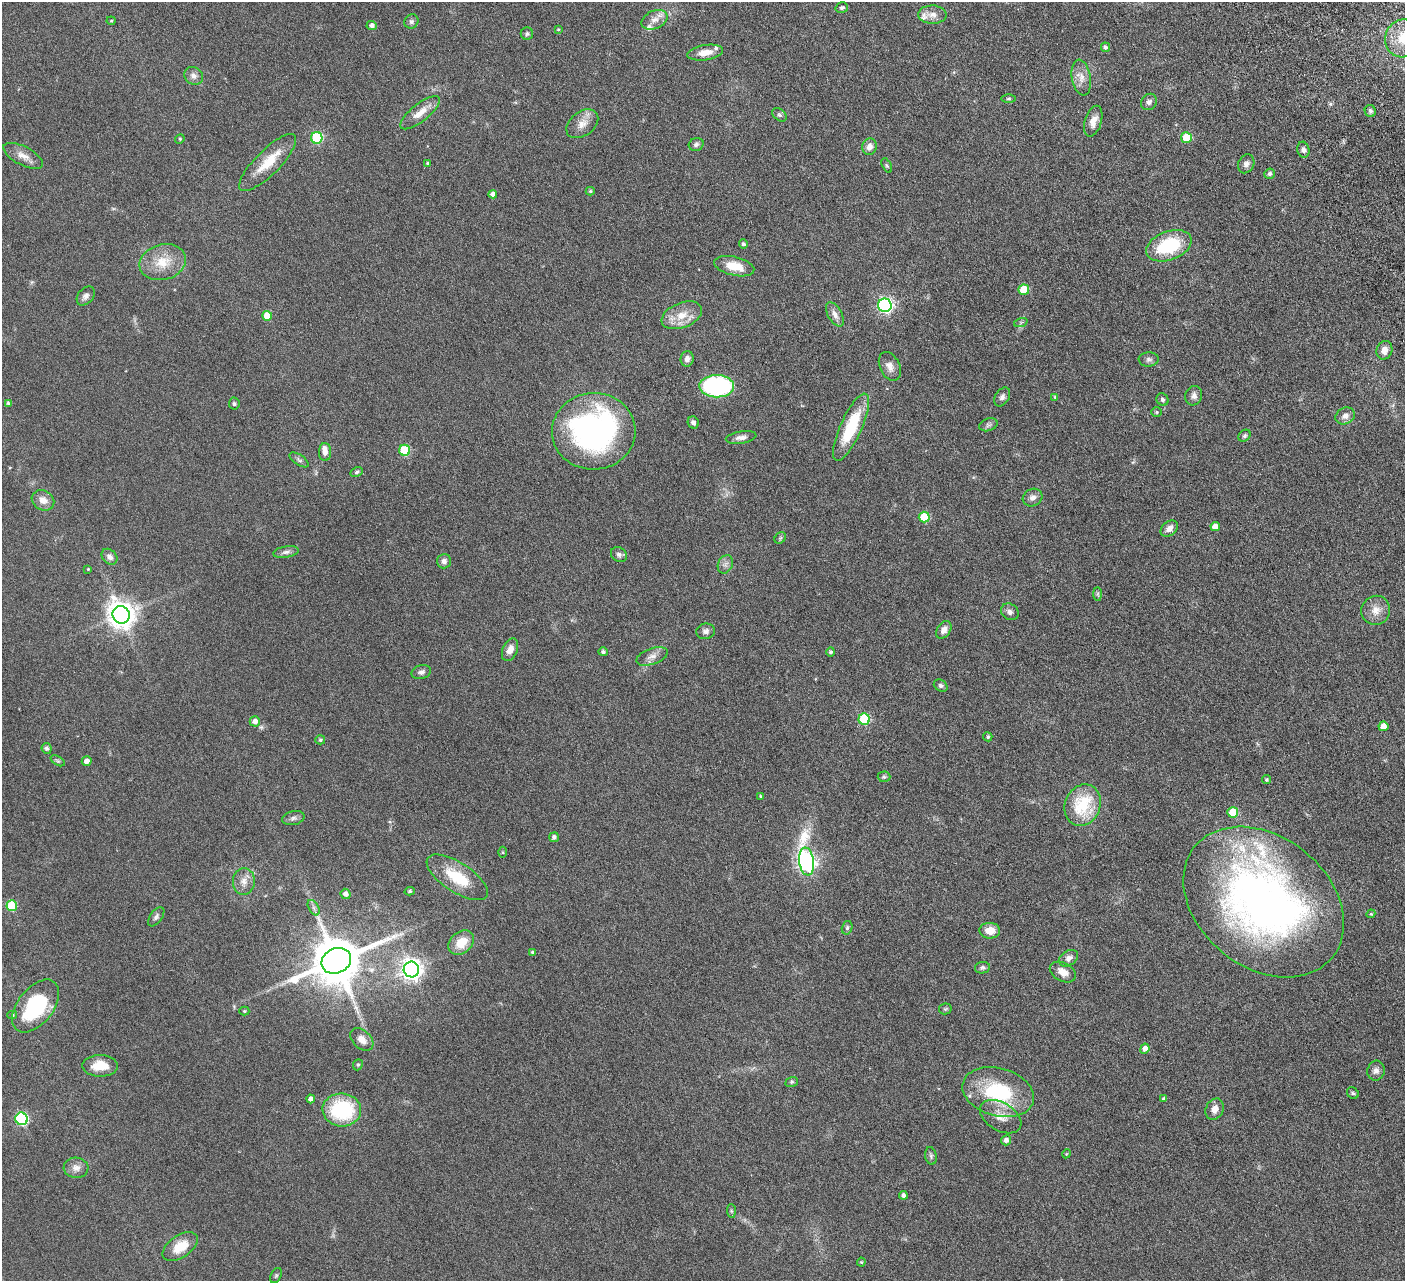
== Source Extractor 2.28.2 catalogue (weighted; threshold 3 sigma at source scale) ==
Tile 10 of 4 x 4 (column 2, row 3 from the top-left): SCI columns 1461-2863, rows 1602-2880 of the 5728 x 5631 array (HDU 1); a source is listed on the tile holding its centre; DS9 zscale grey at full resolution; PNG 1407 x 1283 px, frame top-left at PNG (2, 2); each listed source drawn as its Kron ellipse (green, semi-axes under 4 px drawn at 4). Nothing masked; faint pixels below the display range render black.
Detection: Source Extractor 2.28.2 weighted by HDU 2 'WHT'; one run over the whole footprint, this tile lists its part. Background 0.0566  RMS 0.0062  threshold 0.0255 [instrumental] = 3 sigma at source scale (4.09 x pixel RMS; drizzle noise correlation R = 1.36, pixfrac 0.8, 0.05/0.05 arcsec/px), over >= 5 px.
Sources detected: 160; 6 inside a brighter listed object's ellipse — not listed separately; the other 154 listed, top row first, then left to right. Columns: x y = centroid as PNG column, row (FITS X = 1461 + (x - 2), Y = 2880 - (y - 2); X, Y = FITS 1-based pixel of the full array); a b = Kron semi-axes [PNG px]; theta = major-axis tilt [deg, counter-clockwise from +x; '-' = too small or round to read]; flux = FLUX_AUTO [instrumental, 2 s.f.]
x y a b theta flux
842 8 6 5 - 1.2
932 15 14 9 -2 4.2
654 20 13 9 25 4.2
111 21 4 4 - 0.56
411 21 7 6 - 1.5
372 25 5 4 - 2
558 29 3 3 - 0.46
527 34 6 6 - 1.1
1403 38 19 18 - 16
1105 47 5 4 - 1.4
705 53 18 7 8 5.9
194 76 10 8 -36 2.9
1081 78 18 9 -80 5.2
1008 98 7 3 0 0.79
1149 102 9 7 49 1.9
1370 111 6 5 - 1.2
420 113 24 8 38 7.2
779 115 8 5 -39 1.2
1093 121 16 8 73 5.1
582 124 18 12 37 5.8
317 138 6 5 - 39
1186 138 5 5 - 17
180 139 5 4 - 0.69
696 144 7 6 - 1.5
869 147 8 7 - 3.5
1303 150 8 6 -76 1.7
23 156 22 9 -27 4.9
268 163 38 12 45 14
427 163 3 3 - 0.54
1246 164 10 7 64 2.5
887 166 8 4 -62 0.88
1270 174 5 5 - 1.4
590 191 4 4 - 0.77
493 194 4 4 - 2.4
743 244 4 4 - 1.2
1169 246 24 14 20 33
163 262 24 17 15 13
734 266 20 9 -13 10
1024 290 5 5 - 16
86 296 10 7 50 2.3
885 305 7 6 - 130
835 314 13 7 -61 3.2
682 315 21 12 22 9
267 316 5 5 - 11
1021 322 7 4 19 0.91
1384 350 9 7 70 3.8
687 359 8 6 84 2.4
1149 359 10 7 2 1.7
890 366 15 10 -65 3.8
717 386 17 11 -2 75
1194 396 10 8 73 2.4
1002 397 10 7 57 2
1055 397 4 4 - 0.71
1162 400 6 5 - 1.3
8 403 4 4 - 1
234 404 6 5 - 1.1
1157 412 5 5 - 0.69
1345 416 10 8 29 3.1
693 422 6 5 - 2
988 425 9 6 18 1.4
851 427 36 10 66 29
594 431 42 38 3 140
1245 436 7 5 46 1.1
741 437 15 6 9 2.9
405 450 5 5 - 26
325 452 9 6 -89 2.8
299 460 11 5 -34 1.4
357 472 6 4 28 0.87
1032 497 10 8 27 2.8
43 500 12 10 -31 4.5
924 517 5 5 - 17
1215 526 5 4 - 4.8
1169 528 9 7 39 3.6
780 538 6 5 - 0.9
286 552 13 5 9 2
619 555 8 7 - 1.7
110 557 9 7 -43 2.4
444 561 7 7 - 2.3
725 564 10 7 64 2.3
88 569 3 3 - 0.47
1097 594 7 4 -90 0.86
1376 610 15 14 - 5.9
1010 612 9 7 -37 2.1
121 615 9 8 - 620
944 630 9 6 58 3.6
706 631 9 7 9 2
510 650 12 7 67 4.5
603 652 5 4 - 1.2
831 652 4 4 - 1.2
652 656 16 8 19 3.5
421 672 10 6 16 1.8
941 686 7 5 -33 1.3
864 719 5 5 - 37
255 721 5 5 - 3
1383 726 5 5 - 5.1
988 737 5 4 - 0.9
320 740 5 4 - 0.89
47 748 5 5 - 1.1
58 761 8 4 -31 0.97
87 761 5 5 - 2.9
884 777 6 5 - 0.93
1266 780 4 4 - 0.7
761 796 4 3 - 0.6
1083 805 21 17 66 25
1233 812 5 5 - 14
293 818 11 7 12 1.8
554 837 5 5 - 1.6
503 852 5 3 - 0.59
806 861 14 7 -82 220
457 877 35 14 -33 21
244 882 13 11 86 4.6
410 891 5 4 - 0.76
346 894 5 5 - 2.4
1264 902 88 65 -39 320
12 906 5 5 - 23
314 908 8 5 -60 1.6
1371 914 4 4 - 0.54
156 917 11 6 53 1.5
847 928 7 5 76 1.2
990 931 10 8 -3 6.7
461 943 14 10 41 10
532 952 3 3 - 0.89
1069 958 10 7 33 2.6
336 961 15 12 23 2900
982 968 7 5 8 1.2
411 969 8 7 - 340
1063 972 14 9 -29 5.2
36 1006 30 18 52 42
945 1009 6 5 - 0.89
244 1011 5 4 - 0.67
12 1015 5 4 - 0.82
362 1039 13 9 -43 4.3
1145 1049 5 4 - 3.1
358 1065 6 4 68 0.77
100 1066 17 10 0 9.9
1376 1071 10 8 75 2.7
792 1082 6 5 - 0.83
998 1092 36 24 -16 41
1353 1093 6 5 - 1
311 1099 4 4 - 2.4
1164 1099 4 3 - 0.85
1215 1109 11 8 64 4
342 1110 19 16 -5 40
1001 1117 22 14 -31 8.1
22 1119 6 6 - 71
1006 1140 5 5 - 2.4
1066 1154 4 3 - 0.44
931 1156 9 5 -81 1.3
76 1168 12 10 -3 3.8
903 1195 4 4 - 1.7
731 1211 7 4 -88 0.9
180 1247 20 11 34 12
861 1262 4 4 - 0.56
276 1276 8 5 63 0.92
Isophote crosses this tile's border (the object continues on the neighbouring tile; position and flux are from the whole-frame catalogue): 1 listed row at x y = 1403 38